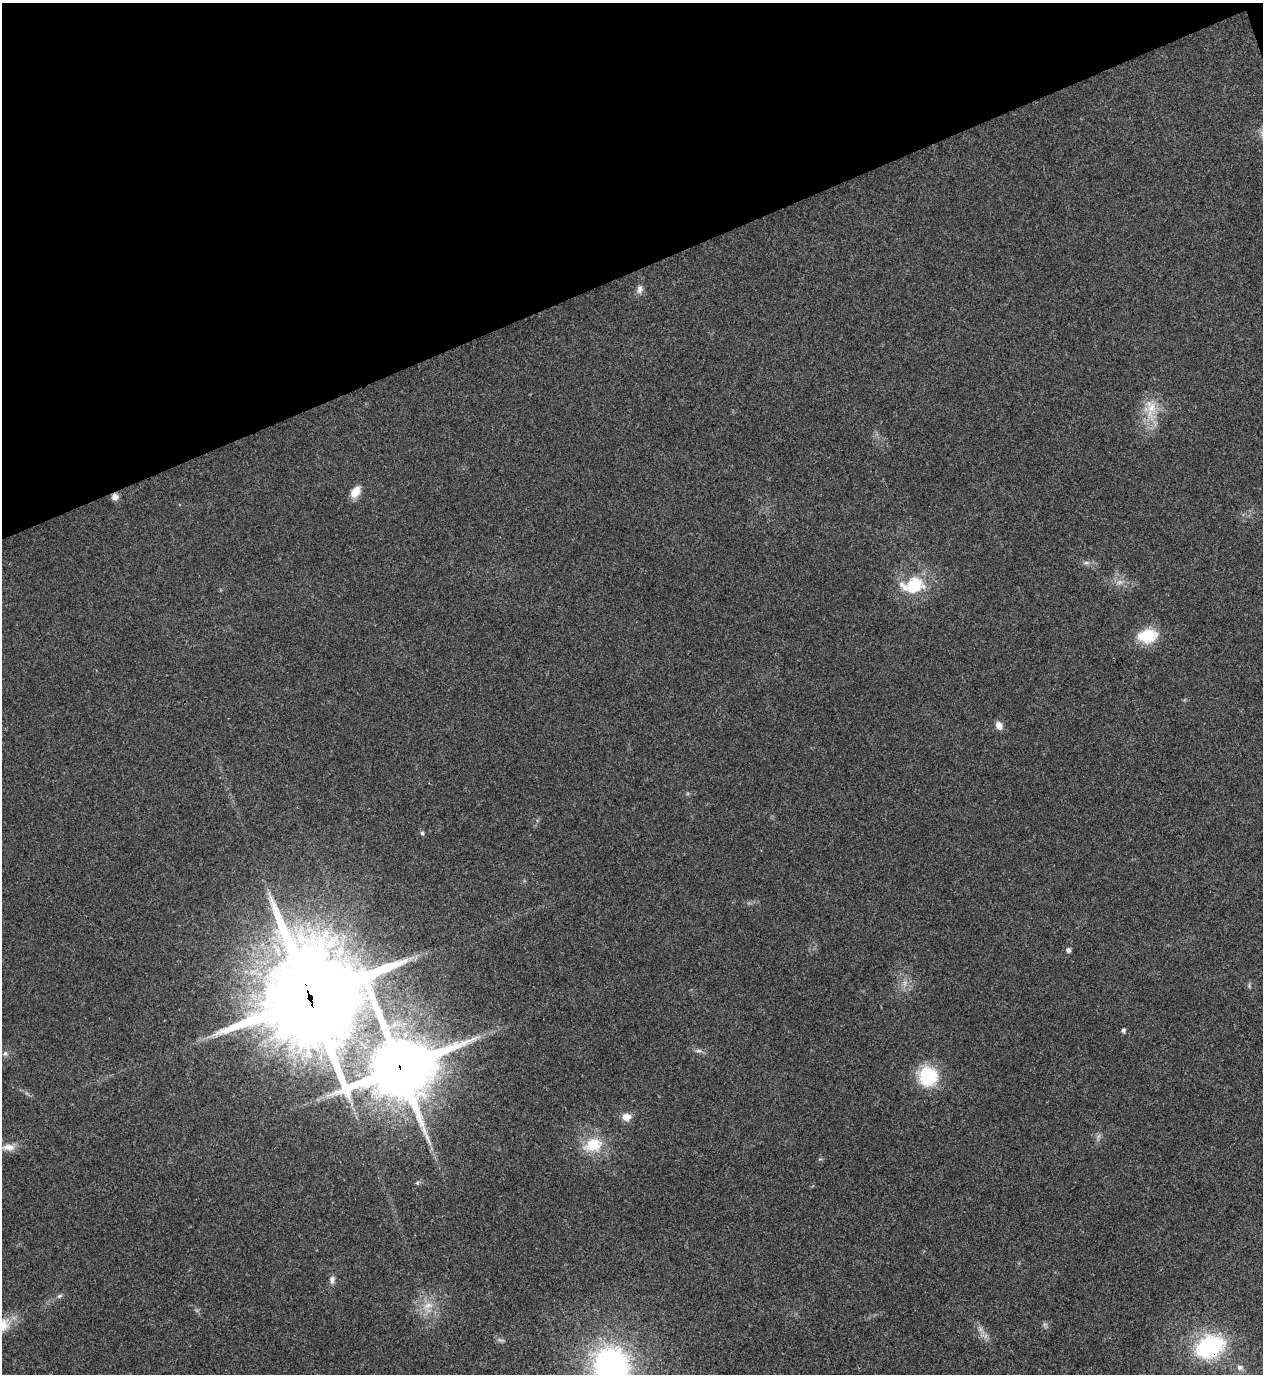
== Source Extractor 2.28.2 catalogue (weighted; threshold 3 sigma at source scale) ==
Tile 3 of 4 x 4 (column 3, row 1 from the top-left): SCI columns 2679-3939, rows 4120-5491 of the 5482 x 5493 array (HDU 1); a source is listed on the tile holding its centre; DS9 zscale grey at full resolution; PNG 1265 x 1376 px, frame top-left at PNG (2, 3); no overlay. Shown black and unused: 20% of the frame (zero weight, under 3 of 4 exposures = <1% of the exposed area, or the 3 px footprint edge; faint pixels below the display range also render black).
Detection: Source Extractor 2.28.2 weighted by HDU 2 'WHT'; one run over the whole footprint, this tile lists its part. Background 0.0203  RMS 0.0049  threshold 0.0222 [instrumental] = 3 sigma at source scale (4.5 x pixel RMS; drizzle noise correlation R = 1.50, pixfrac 1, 0.05/0.05 arcsec/px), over >= 5 px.
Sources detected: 35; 5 too faint to see at this stretch — not listed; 1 inside a brighter listed object's ellipse — not listed separately; the other 29 listed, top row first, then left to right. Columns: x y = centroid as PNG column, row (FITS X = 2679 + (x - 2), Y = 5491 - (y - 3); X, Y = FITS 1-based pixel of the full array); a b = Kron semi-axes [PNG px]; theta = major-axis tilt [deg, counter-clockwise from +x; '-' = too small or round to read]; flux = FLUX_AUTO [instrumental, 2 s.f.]
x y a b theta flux
640 289 12 8 84 2.4
1150 407 22 21 - 13
356 491 15 9 59 5.4
115 497 8 7 - 2.7
1086 563 10 5 7 1.6
1120 582 10 7 19 2.7
914 585 29 23 21 21
1147 636 24 17 10 16
999 726 10 8 -61 3.5
422 833 5 5 - 0.79
1068 950 5 5 - 1.8
1249 986 9 3 -77 0.76
310 997 33 32 - 9500
1123 1030 5 4 - 1.3
698 1051 9 4 0 1.4
5 1054 8 7 - 1.6
400 1067 23 19 20 4000
928 1076 23 21 -55 26
626 1117 10 8 5 4.6
593 1145 29 20 15 16
8 1147 19 9 0 5
417 1183 6 5 - 0.87
332 1280 10 7 85 2
59 1296 8 5 27 1.1
428 1306 17 11 26 7.1
2 1325 22 17 30 11
1209 1347 19 14 25 81
611 1366 26 23 -67 170
1240 1367 10 8 -4 2.5
Overlapping masked pixels (flux is a lower limit): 4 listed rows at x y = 115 497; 310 997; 400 1067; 1209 1347
Isophote crosses this tile's border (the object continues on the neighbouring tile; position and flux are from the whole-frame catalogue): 2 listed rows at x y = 2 1325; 611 1366